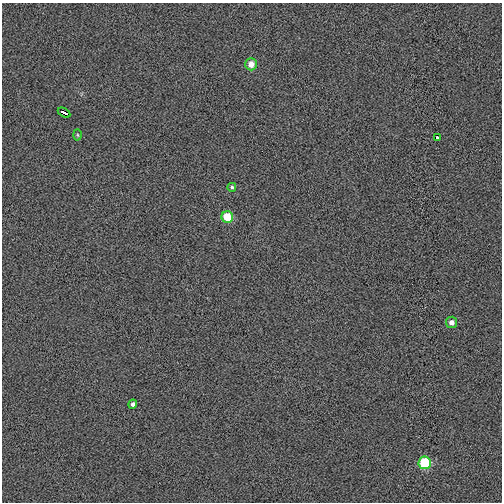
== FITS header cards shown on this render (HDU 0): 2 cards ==
NAXIS1  =                  500
NAXIS2  =                  500

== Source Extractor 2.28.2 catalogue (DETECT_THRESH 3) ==
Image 500 x 500 px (HDU 0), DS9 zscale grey, 1 PNG px = 1 image px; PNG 504 x 504 px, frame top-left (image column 1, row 500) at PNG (2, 3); each listed source drawn as its Kron ellipse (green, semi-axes under 4 px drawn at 4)
Background -0.00371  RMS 0.013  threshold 0.0397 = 3 sigma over >= 5 px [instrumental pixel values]
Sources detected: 9; all 9 listed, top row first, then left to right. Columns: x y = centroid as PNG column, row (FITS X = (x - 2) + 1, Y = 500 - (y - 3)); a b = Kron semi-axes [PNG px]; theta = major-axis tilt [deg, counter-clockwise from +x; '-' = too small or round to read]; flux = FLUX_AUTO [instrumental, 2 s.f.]
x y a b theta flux
251 64 6 6 - 8.4
64 113 7 3 -30 6.7
78 135 5 3 - 0.91
437 138 3 3 - 20
232 187 4 4 - 1.4
227 217 6 6 - 22
451 322 5 5 - 4.4
133 404 4 4 - 2.8
425 463 6 6 - 42